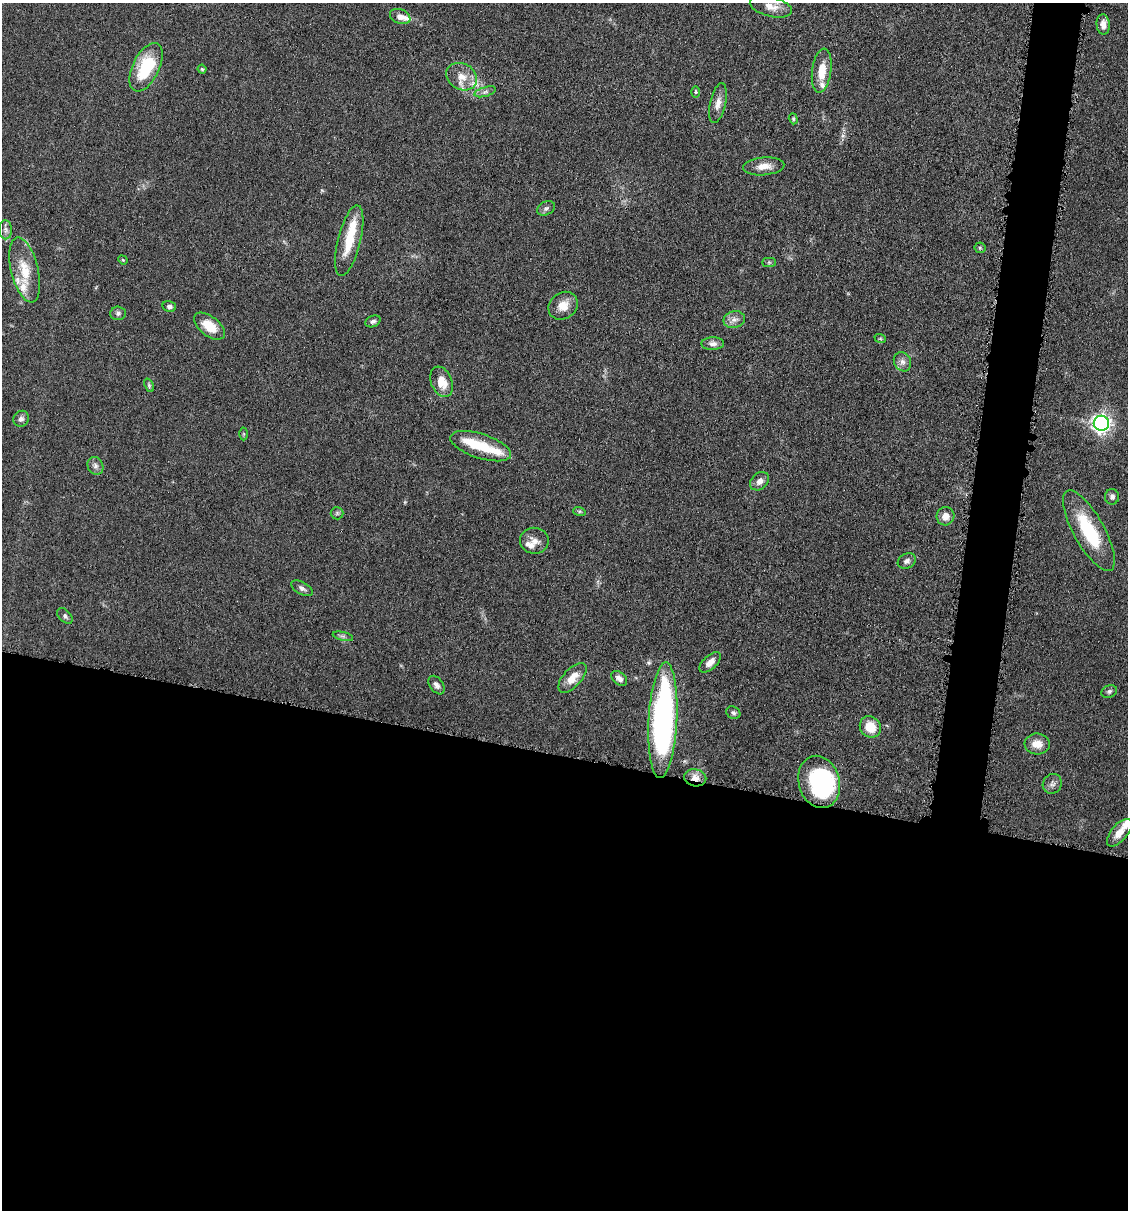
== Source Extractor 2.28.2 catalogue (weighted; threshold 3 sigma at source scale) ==
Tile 14 of 4 x 4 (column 2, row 4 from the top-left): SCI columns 1242-2367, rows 4-1211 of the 4852 x 4836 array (HDU 1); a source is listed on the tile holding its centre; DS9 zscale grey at full resolution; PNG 1130 x 1212 px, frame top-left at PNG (2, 3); each listed source drawn as its Kron ellipse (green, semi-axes under 4 px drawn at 4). Shown black and unused: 41% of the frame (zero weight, under 4 of 8 exposures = <1% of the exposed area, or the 3 px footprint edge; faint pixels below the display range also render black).
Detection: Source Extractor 2.28.2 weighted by HDU 2 'WHT'; one run over the whole footprint, this tile lists its part. Background 0.0485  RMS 0.004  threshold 0.0163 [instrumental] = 3 sigma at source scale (4.09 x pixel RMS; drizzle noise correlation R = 1.36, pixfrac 0.8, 0.05/0.05 arcsec/px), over >= 5 px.
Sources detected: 71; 1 inside a brighter object's white glare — neither listed nor drawn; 11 inside a brighter listed object's ellipse — not listed separately; the other 59 listed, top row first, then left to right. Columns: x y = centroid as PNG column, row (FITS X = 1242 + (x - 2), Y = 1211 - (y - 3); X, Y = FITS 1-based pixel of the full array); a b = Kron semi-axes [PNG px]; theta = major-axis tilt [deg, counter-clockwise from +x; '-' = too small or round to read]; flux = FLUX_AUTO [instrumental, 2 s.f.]
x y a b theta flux
771 7 21 10 -14 4.4
400 17 10 7 -22 2.3
1103 24 10 6 -86 2.4
146 67 26 13 64 21
202 69 4 4 - 0.48
822 71 22 9 83 7.2
462 77 16 13 -29 5.2
485 92 11 4 16 1.3
696 92 5 3 - 0.47
718 103 20 8 77 3.2
793 119 5 4 - 0.53
764 166 21 9 5 4.4
546 208 9 6 28 1.1
5 230 9 6 -87 1.3
349 241 36 11 76 12
980 248 5 5 - 0.58
123 260 5 4 - 0.37
769 262 7 4 0 0.64
25 270 33 13 -76 9.5
169 306 7 5 -12 1.1
563 306 15 13 38 5
118 313 7 6 - 1.1
734 320 11 8 12 2.1
373 321 8 5 23 0.98
209 326 18 9 -39 7.8
880 338 6 3 -19 0.46
713 344 11 6 1 1.7
902 362 10 8 -60 1.9
441 382 16 10 -68 5.8
149 385 7 4 -67 0.61
21 419 8 7 - 1.4
1101 423 7 7 - 170
244 434 6 4 89 0.48
481 446 32 12 -18 12
95 466 9 7 -63 1.6
760 481 10 8 43 2.4
1112 497 7 7 - 1.2
579 511 6 4 -18 0.57
337 513 6 6 - 0.8
945 516 9 9 - 3.3
1089 531 45 15 -61 22
534 541 14 13 - 3
907 561 9 7 29 1.5
302 588 12 6 -29 1.4
65 616 9 6 -47 1
343 636 10 4 -13 1
710 662 13 6 43 2.7
572 678 18 9 47 5
619 678 9 6 -40 1.7
437 685 10 6 -54 1.5
1109 691 8 6 22 0.85
733 713 7 6 - 0.9
663 720 58 14 87 110
870 727 11 10 - 7.2
1037 744 12 10 -5 4.4
695 778 11 8 -11 3
819 782 26 20 -74 36
1052 784 10 9 - 1.7
1119 833 17 8 50 4.4
Overlapping masked pixels (flux is a lower limit): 1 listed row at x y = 695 778